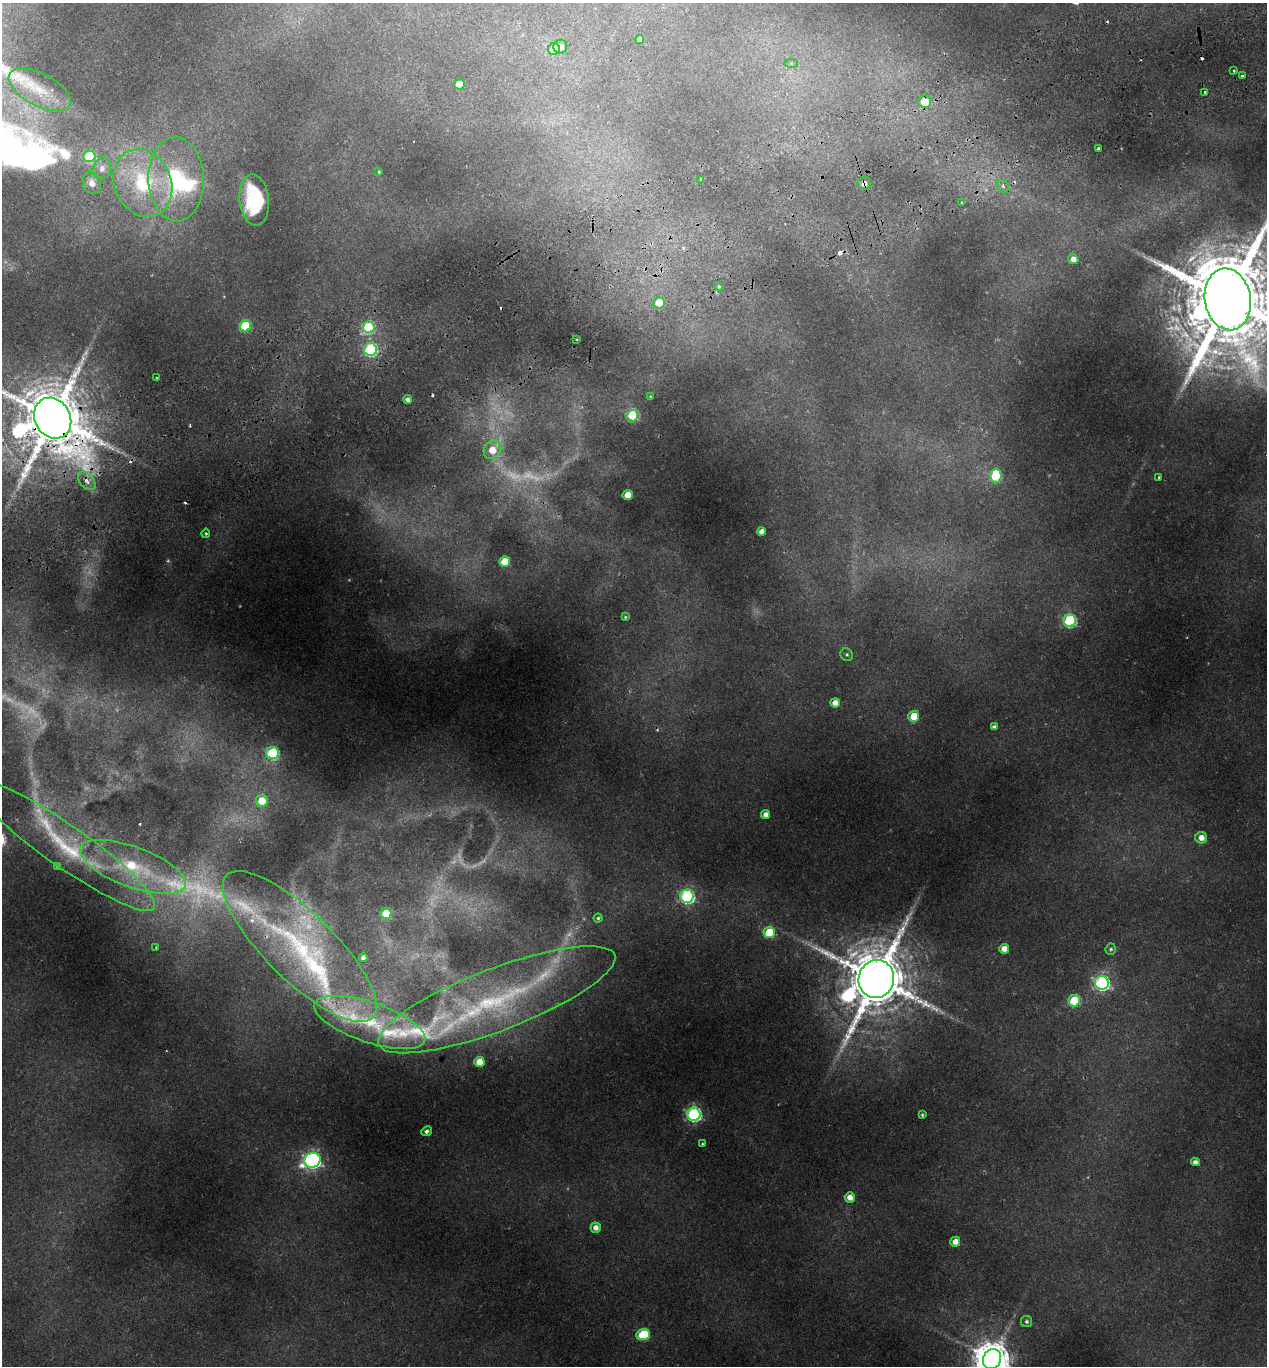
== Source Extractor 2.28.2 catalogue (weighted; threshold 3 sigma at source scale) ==
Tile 10 of 4 x 4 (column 2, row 3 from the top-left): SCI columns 1394-2658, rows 1425-2788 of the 5369 x 5573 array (HDU 1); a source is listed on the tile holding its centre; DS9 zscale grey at full resolution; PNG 1269 x 1368 px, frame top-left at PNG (2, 3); each listed source drawn as its Kron ellipse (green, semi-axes under 4 px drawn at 4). Shown black and unused: <1% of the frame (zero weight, under 2 of 3 exposures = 4% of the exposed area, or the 3 px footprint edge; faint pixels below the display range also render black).
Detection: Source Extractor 2.28.2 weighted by HDU 2 'WHT'; one run over the whole footprint, this tile lists its part. Background 0.0406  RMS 0.0035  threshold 0.0158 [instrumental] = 3 sigma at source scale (4.5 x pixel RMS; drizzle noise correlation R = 1.50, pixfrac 1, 0.0396/0.0396 arcsec/px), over >= 5 px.
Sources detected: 131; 28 too faint to see at this stretch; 2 inside a brighter object's white glare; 10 cosmic-ray / hot-pixel residue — neither listed nor drawn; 8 inside a brighter listed object's ellipse — not listed separately; the other 83 listed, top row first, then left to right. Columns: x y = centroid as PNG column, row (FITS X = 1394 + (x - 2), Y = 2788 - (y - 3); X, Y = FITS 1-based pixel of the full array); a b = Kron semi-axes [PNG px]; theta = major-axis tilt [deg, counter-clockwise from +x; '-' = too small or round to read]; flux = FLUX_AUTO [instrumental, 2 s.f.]
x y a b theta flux
640 39 4 4 - 2.2
560 47 7 6 - 2.3
554 49 6 5 - 8.9
791 63 7 4 0 0.71
1234 71 3 2 - 0.57
1242 76 3 3 - 1.4
459 84 5 5 - 6.9
40 90 34 16 -27 11
1205 92 4 3 - 2.2
925 102 6 6 - 7.6
1098 149 4 3 - 1.7
89 156 6 6 - 25
102 169 11 9 74 2
379 172 3 3 - 0.43
176 179 42 28 -87 32
701 180 3 3 - 1.3
92 183 11 8 -68 2.1
143 183 35 28 -66 26
864 183 7 6 - 1.8
1003 186 7 5 -47 1.1
254 200 26 14 -84 30
962 202 3 3 - 0.64
1073 259 5 5 - 2.7
719 287 5 4 - 0.6
1228 299 31 23 -80 6800
659 303 6 5 - 7.8
245 326 6 5 - 21
369 327 6 6 - 32
577 339 3 2 - 0.26
370 349 6 6 - 48
157 378 3 2 - 0.28
650 396 3 3 - 0.26
408 400 4 4 - 1.6
632 416 6 5 - 29
53 418 21 18 -60 3400
492 450 9 8 - 6.3
996 476 7 5 87 21
1159 477 3 3 - 0.67
87 481 11 6 -48 2.4
628 495 5 5 - 5.2
761 531 4 4 - 2
206 533 4 4 - 0.61
505 562 5 5 - 11
625 617 3 3 - 0.42
1070 621 6 6 - 44
847 655 6 6 - 0.68
835 703 5 4 - 2.9
914 716 5 5 - 7.5
994 727 4 4 - 1.2
272 753 6 6 - 39
262 801 6 6 - 7.8
766 814 4 4 - 2.1
1201 838 6 6 - 3.1
65 846 109 21 -35 33
57 866 4 4 - 0.53
133 867 56 20 -20 29
687 896 6 6 - 76
386 914 5 5 - 11
598 918 4 4 - 0.62
769 933 5 5 - 20
156 947 4 2 - 0.32
300 947 102 34 -44 65
1004 949 5 5 - 3.3
1111 949 5 5 - 0.7
363 958 4 4 - 1.3
876 979 19 17 75 3100
1102 983 7 6 - 92
497 1000 126 31 21 65
1074 1001 5 5 - 22
370 1022 58 20 -19 24
479 1062 5 5 - 6.2
694 1114 6 6 - 89
922 1115 3 3 - 0.43
427 1131 5 5 - 1.2
702 1144 4 3 - 0.37
313 1160 8 7 - 130
1195 1162 4 4 - 1.6
850 1197 5 5 - 3.1
596 1228 5 5 - 2.4
955 1242 5 5 - 3.3
1026 1321 6 5 - 0.96
643 1335 7 5 22 22
992 1359 10 9 - 810
Overlapping masked pixels (flux is a lower limit): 3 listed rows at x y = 864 183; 53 418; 300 947
Isophote crosses this tile's border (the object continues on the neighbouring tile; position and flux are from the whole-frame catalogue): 3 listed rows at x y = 1228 299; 53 418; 992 1359